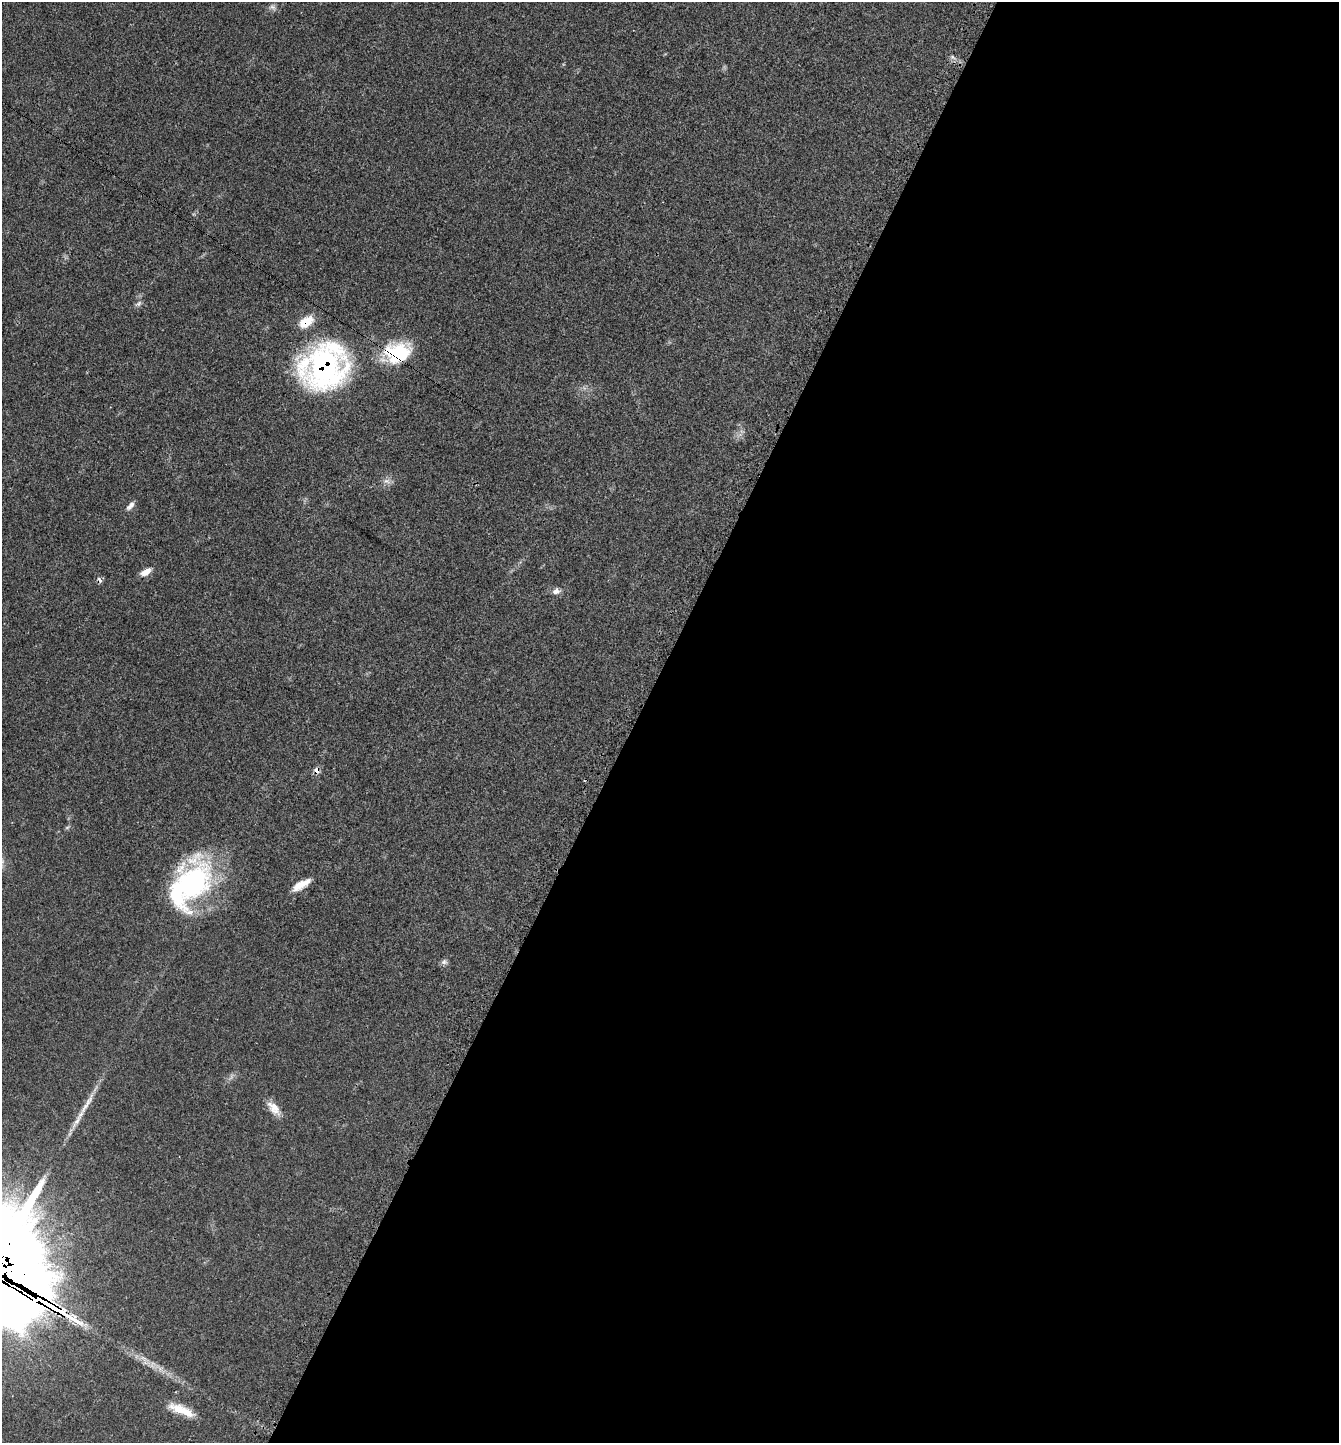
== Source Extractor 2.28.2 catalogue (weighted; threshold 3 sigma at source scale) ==
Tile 12 of 4 x 4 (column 4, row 3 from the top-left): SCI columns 4195-5531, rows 1484-2924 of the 5851 x 5844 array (HDU 1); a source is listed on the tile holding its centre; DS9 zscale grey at full resolution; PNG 1341 x 1445 px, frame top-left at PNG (2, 2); no overlay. Shown black and unused: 53% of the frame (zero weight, under 3 of 4 exposures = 2% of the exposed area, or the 3 px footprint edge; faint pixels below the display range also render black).
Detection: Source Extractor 2.28.2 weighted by HDU 2 'WHT'; one run over the whole footprint, this tile lists its part. Background 0.0451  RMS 0.0045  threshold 0.0202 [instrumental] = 3 sigma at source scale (4.5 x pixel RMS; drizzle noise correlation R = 1.50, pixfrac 1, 0.05/0.05 arcsec/px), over >= 5 px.
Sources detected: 19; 1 cosmic-ray / hot-pixel residue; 1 long thin detection or spike segment (spike, bleed or trail) — not listed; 2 inside a brighter listed object's ellipse — not listed separately; the other 15 listed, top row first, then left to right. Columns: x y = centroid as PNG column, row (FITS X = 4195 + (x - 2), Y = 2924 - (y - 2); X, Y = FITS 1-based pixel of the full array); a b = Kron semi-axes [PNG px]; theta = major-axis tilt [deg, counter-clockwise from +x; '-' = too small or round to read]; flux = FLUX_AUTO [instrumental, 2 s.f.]
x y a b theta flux
272 7 10 7 -24 1.5
139 303 9 5 52 1.3
306 322 19 11 34 8
397 353 35 24 14 25
325 367 51 44 0 110
387 481 11 7 -11 2
130 506 13 6 49 2
146 572 14 7 28 3.5
556 591 10 9 - 2.1
317 770 10 7 -50 1.9
190 884 61 36 56 78
301 885 24 8 30 5.5
444 962 9 7 8 1.3
274 1108 22 10 -49 5.1
179 1409 28 12 -22 8.1
Overlapping masked pixels (flux is a lower limit): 4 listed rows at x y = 306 322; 397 353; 325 367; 317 770